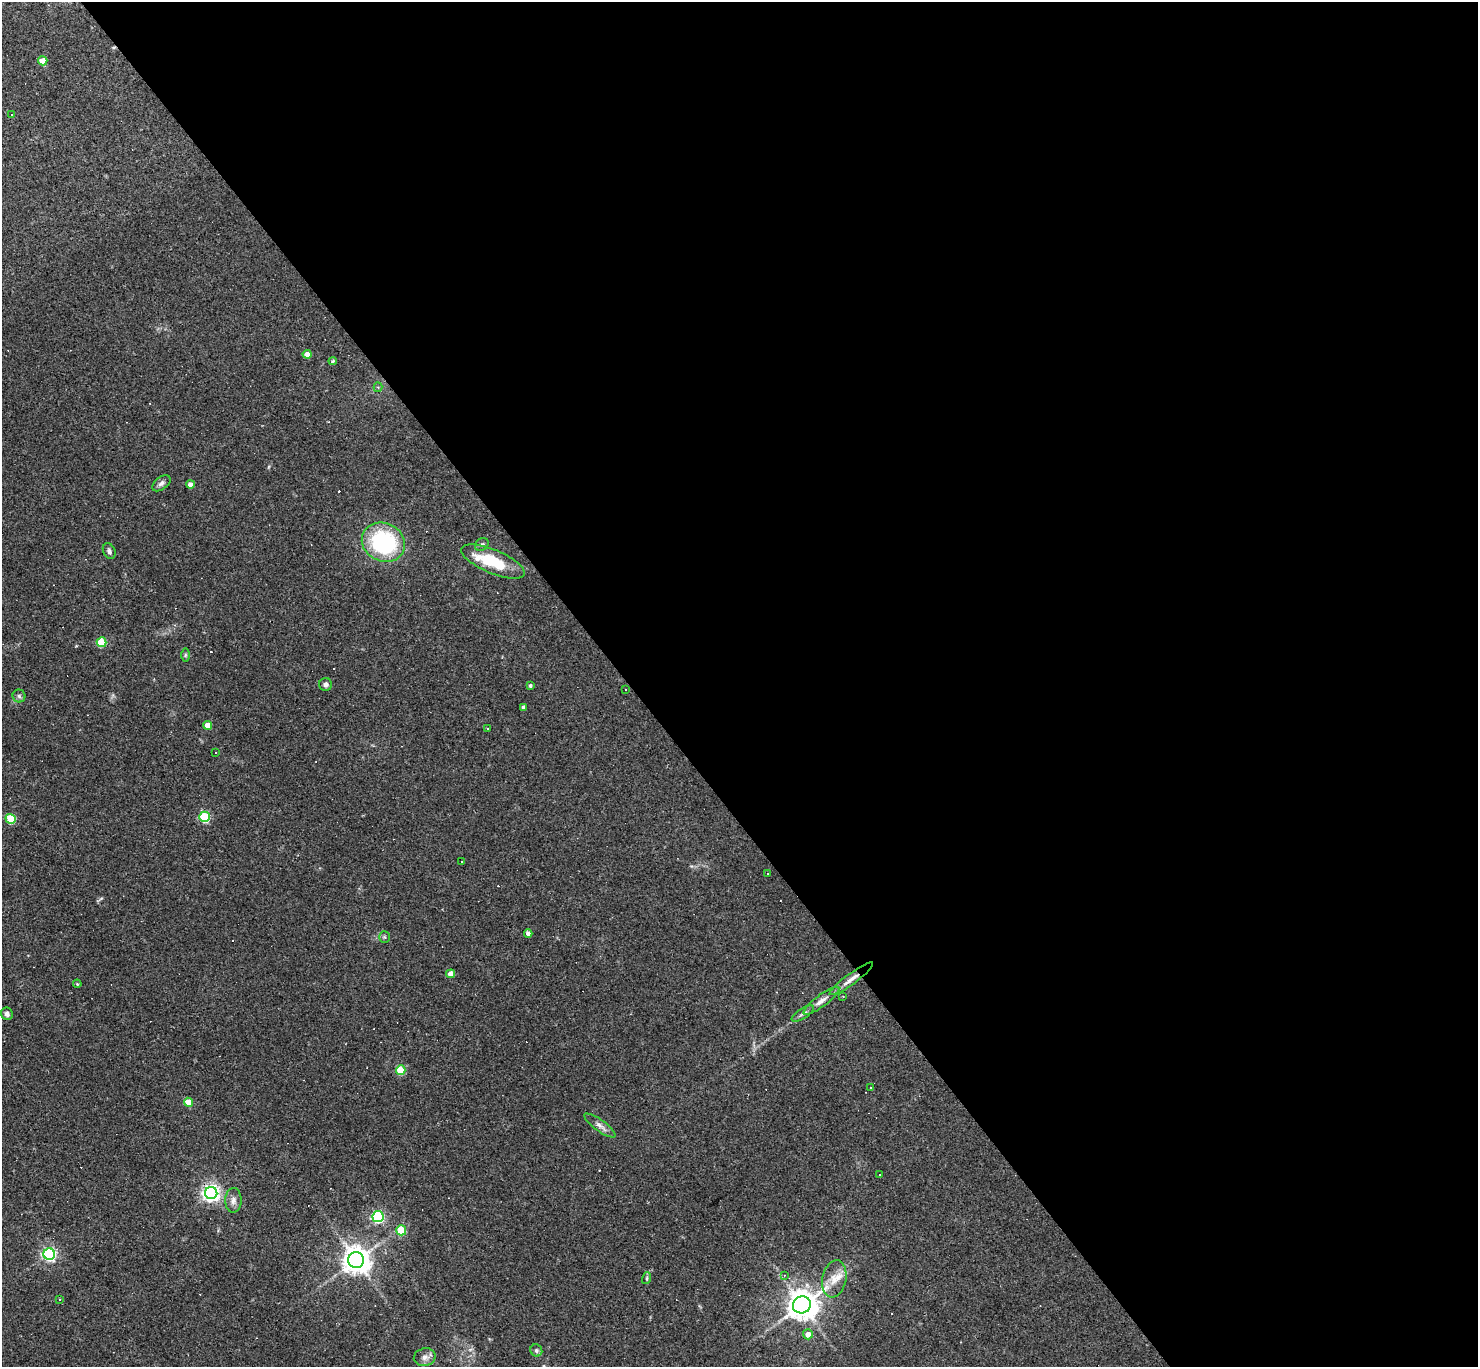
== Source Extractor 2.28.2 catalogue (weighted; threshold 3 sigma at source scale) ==
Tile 8 of 4 x 4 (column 4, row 2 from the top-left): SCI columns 4430-5905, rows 2880-4244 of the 5905 x 5900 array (HDU 1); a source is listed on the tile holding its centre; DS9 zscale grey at full resolution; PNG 1480 x 1369 px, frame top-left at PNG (2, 2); each listed source drawn as its Kron ellipse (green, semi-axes under 4 px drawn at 4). Shown black and unused: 58% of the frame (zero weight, under 2 of 3 exposures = <1% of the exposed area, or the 3 px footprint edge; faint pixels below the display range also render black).
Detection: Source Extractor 2.28.2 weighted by HDU 2 'WHT'; one run over the whole footprint, this tile lists its part. Background 0.0638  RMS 0.0062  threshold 0.0278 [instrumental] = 3 sigma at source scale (4.5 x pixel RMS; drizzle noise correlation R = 1.50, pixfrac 1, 0.05/0.05 arcsec/px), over >= 5 px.
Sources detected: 65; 11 cosmic-ray / hot-pixel residue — neither listed nor drawn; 1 inside a brighter listed object's ellipse — not listed separately; the other 53 listed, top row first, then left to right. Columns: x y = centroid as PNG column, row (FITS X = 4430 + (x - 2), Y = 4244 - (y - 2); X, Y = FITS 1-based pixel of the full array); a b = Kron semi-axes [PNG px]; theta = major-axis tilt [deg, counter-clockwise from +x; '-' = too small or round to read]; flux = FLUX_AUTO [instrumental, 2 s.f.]
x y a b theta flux
43 61 4 4 - 8.4
11 115 3 3 - 2.2
307 354 4 4 - 5.7
333 361 4 3 - 0.73
378 387 5 4 - 1.1
161 483 10 6 37 2.1
190 484 4 4 - 3.5
383 542 22 19 -26 65
482 545 7 6 - 1.5
109 551 8 6 -64 1.7
493 561 34 12 -23 27
101 642 5 5 - 26
185 655 7 4 89 0.9
326 684 6 6 - 2.1
530 685 4 3 - 1
626 689 3 2 - 0.59
19 696 6 6 - 1.3
523 707 4 3 - 1.8
208 725 4 4 - 8.8
487 728 3 2 - 0.55
216 753 3 3 - 2.3
204 817 5 5 - 46
11 819 5 4 - 28
461 861 3 3 - 1.5
767 873 3 3 - 0.9
528 933 4 4 - 3
384 937 5 5 - 1
451 974 4 4 - 6.4
851 979 26 5 36 5.6
77 984 4 3 - 0.68
843 996 3 3 - 0.52
821 1001 22 6 36 4.1
803 1013 13 5 33 1.9
7 1014 6 5 - 2.3
401 1070 4 4 - 21
871 1088 3 2 - 0.61
189 1102 4 4 - 9.3
600 1125 19 5 -36 3.3
880 1175 3 3 - 1.2
211 1193 6 6 - 250
233 1200 12 8 88 3.3
378 1217 5 5 - 83
401 1230 5 5 - 24
49 1254 6 5 - 120
356 1260 8 8 - 730
784 1275 4 3 - 0.84
647 1278 6 4 72 0.81
834 1279 19 12 79 8.4
59 1299 3 2 - 0.73
802 1305 9 8 - 890
808 1334 5 5 - 4.7
536 1350 6 5 - 1.4
425 1357 11 8 13 3.3
Overlapping masked pixels (flux is a lower limit): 1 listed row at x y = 851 979